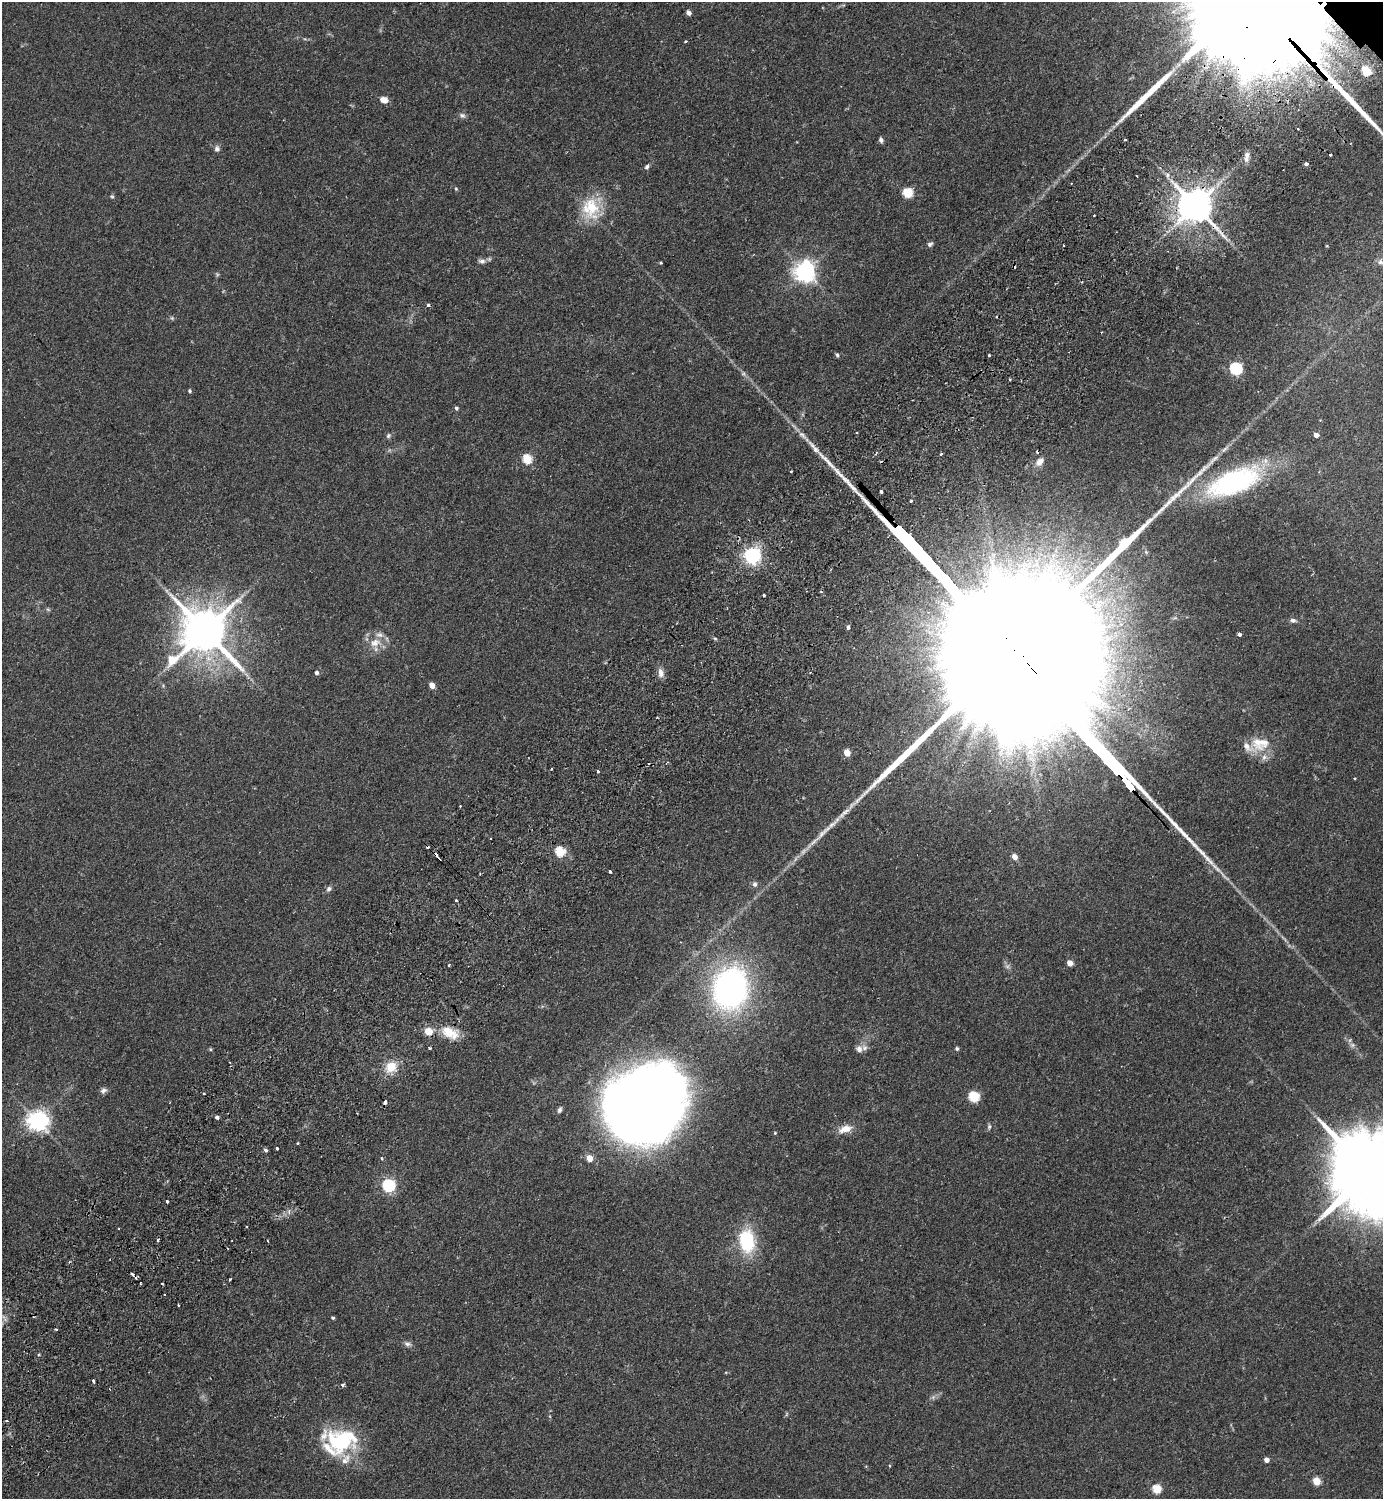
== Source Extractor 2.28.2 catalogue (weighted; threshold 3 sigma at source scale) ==
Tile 7 of 4 x 4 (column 3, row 2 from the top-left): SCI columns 3106-4486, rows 3037-4533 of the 6069 x 6073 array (HDU 1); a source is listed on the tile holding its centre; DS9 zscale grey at full resolution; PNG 1385 x 1501 px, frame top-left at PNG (2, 2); no overlay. Shown black and unused: <1% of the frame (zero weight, under 2 of 3 exposures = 3% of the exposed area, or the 3 px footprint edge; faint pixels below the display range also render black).
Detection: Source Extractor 2.28.2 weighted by HDU 2 'WHT'; one run over the whole footprint, this tile lists its part. Background 0.174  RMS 0.0076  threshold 0.0341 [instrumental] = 3 sigma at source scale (4.5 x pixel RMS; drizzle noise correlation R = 1.50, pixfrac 1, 0.05/0.05 arcsec/px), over >= 5 px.
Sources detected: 127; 1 too faint to see at this stretch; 1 inside a brighter object's white glare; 8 cosmic-ray / hot-pixel residue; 2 long thin detections or spike segments (spike, bleed or trail) — not listed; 7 inside a brighter listed object's ellipse — not listed separately; the other 108 listed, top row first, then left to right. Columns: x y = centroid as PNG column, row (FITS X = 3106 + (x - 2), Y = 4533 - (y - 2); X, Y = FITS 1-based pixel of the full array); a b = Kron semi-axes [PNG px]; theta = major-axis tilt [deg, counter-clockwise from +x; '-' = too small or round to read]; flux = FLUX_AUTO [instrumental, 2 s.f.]
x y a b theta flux
1257 4 74 32 -48 58000
689 13 5 4 - 3.7
686 41 3 3 - 1.2
1366 71 5 5 - 34
384 100 9 6 -14 5.3
462 115 9 6 -31 2
881 140 6 5 - 1.9
1125 140 3 2 - 1.1
217 149 9 7 -78 2.3
1330 155 3 3 - 4.2
1247 156 14 6 82 3.5
1306 164 3 3 - 4.9
647 167 6 5 - 1.6
1168 175 6 4 88 1.5
456 189 5 4 - 0.81
908 193 6 5 - 44
112 196 6 4 -21 1
1195 206 10 9 - 1800
591 208 30 24 -83 29
930 244 7 5 20 1.7
482 261 10 7 -4 2.8
1380 262 8 8 - 3.3
661 263 3 3 - 0.95
805 272 7 7 - 480
428 305 3 3 - 1.8
172 318 6 4 -45 1
837 355 6 4 -88 1.2
989 355 3 3 - 1.6
1236 369 6 5 - 100
1010 379 3 3 - 0.92
190 391 4 4 - 1.2
456 408 5 4 - 1.4
1316 435 5 4 - 4
388 436 7 6 - 1.6
941 454 4 2 - 0.83
527 459 5 5 - 38
1040 462 12 7 44 4.9
1234 482 67 28 21 120
881 491 3 3 - 2.4
1146 552 6 5 - 1.3
752 556 6 6 - 290
1060 570 22 10 -65 15
764 595 3 3 - 1.4
48 610 6 4 -20 1
1293 620 8 6 -12 2.2
848 627 4 4 - 2
204 630 16 15 - 3300
1239 634 4 4 - 1.9
375 643 16 11 16 9.9
316 673 5 4 - 1.9
661 673 11 7 -77 4.4
432 685 5 4 - 8.6
1260 743 27 19 6 19
847 753 6 5 - 6.5
598 771 3 2 - 2
460 806 2 2 - 0.73
823 832 33 7 45 11
560 852 5 5 - 49
438 857 8 3 -51 8.1
1015 857 5 4 - 5.9
610 871 4 3 - 1.9
755 884 7 6 - 2.2
329 889 7 6 - 2.1
456 900 3 3 - 1.2
1070 963 5 4 - 8
449 965 3 2 - 1
730 989 34 28 81 230
428 1031 8 7 - 9.1
450 1033 23 12 -29 15
430 1048 3 3 - 0.91
210 1049 5 3 - 0.79
859 1049 10 9 - 4.1
957 1049 4 4 - 1.5
391 1067 12 11 - 14
103 1090 8 7 - 2.5
974 1097 6 5 - 53
385 1102 4 3 - 3.7
646 1105 72 62 44 900
560 1110 7 5 66 1.9
217 1117 4 3 - 4.6
37 1121 7 6 - 430
989 1127 7 5 75 1.5
846 1128 15 10 11 7.5
297 1143 3 2 - 0.82
277 1148 3 3 - 1.4
266 1150 6 4 -27 1.2
381 1158 4 3 - 1.4
589 1158 5 4 - 12
1368 1171 33 19 -50 12000
388 1186 6 5 - 130
167 1201 3 3 - 1.7
747 1241 29 18 -81 41
132 1274 4 3 - 3.4
135 1278 4 3 - 2.4
230 1279 3 2 - 0.82
162 1284 3 2 - 0.95
178 1305 3 2 - 0.75
333 1318 4 3 - 1.1
56 1330 3 3 - 1.6
408 1344 10 6 -8 2.4
93 1381 5 3 - 1.6
342 1385 4 4 - 1.6
7 1421 3 2 - 1.5
341 1441 39 29 8 62
1266 1460 4 4 - 4.6
890 1466 4 2 - 0.66
1316 1481 5 5 - 20
1157 1489 5 5 - 32
Overlapping masked pixels (flux is a lower limit): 4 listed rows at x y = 1257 4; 1195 206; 438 857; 135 1278
Isophote crosses this tile's border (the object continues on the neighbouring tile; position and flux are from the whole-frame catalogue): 2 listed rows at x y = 1257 4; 1368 1171